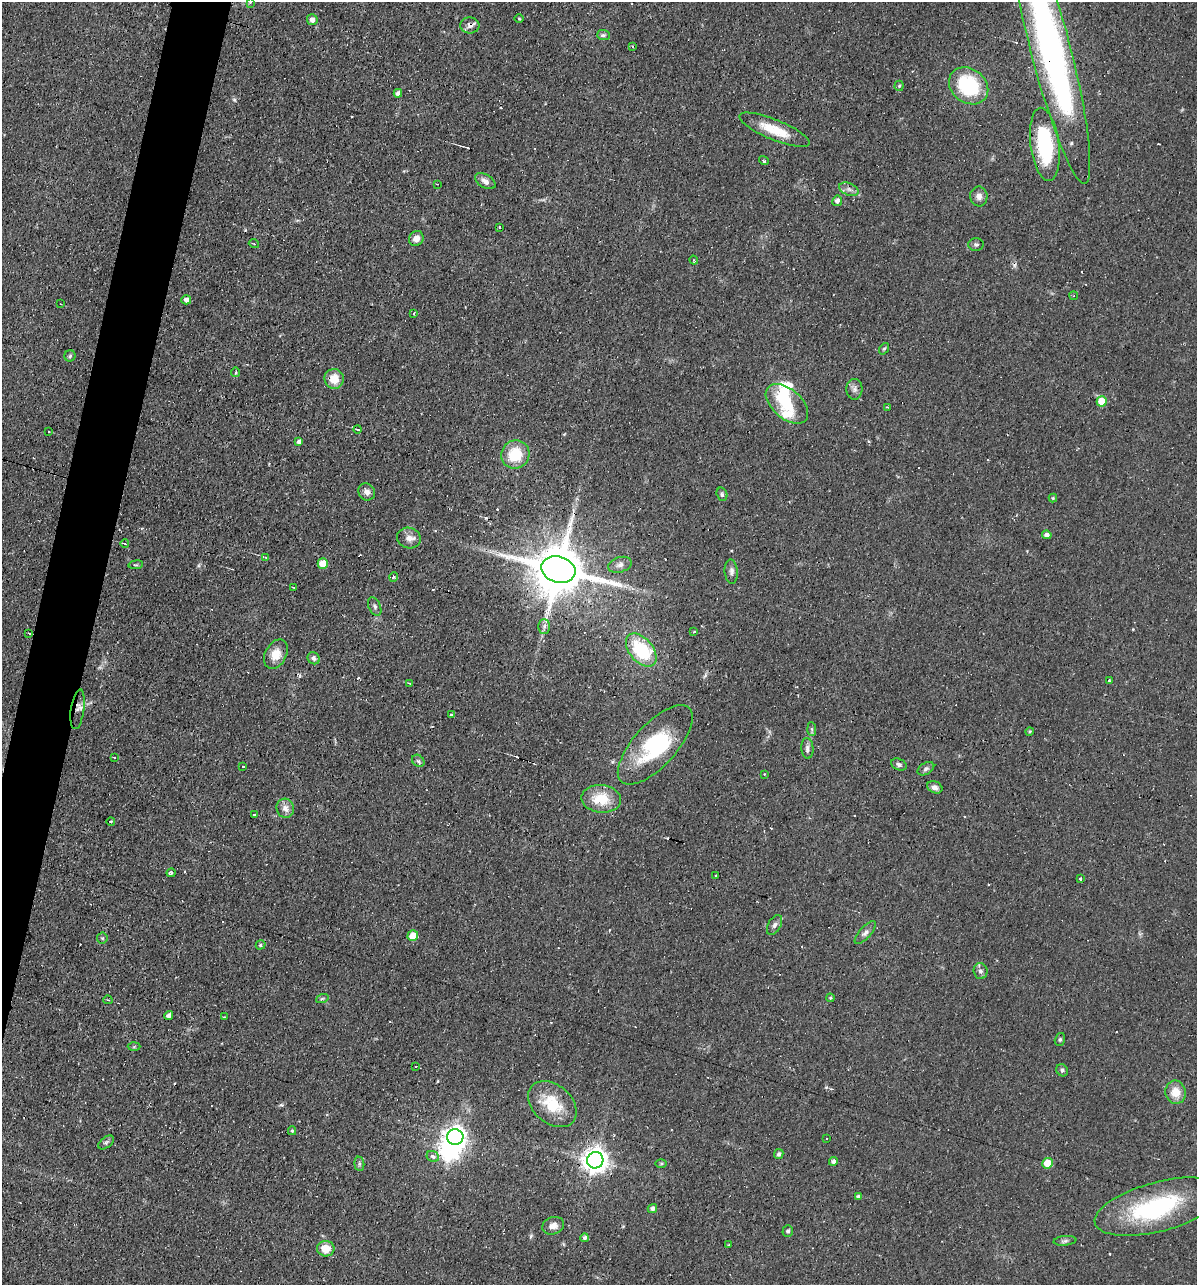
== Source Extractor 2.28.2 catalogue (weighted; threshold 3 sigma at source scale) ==
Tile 7 of 4 x 4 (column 3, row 2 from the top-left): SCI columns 2641-3835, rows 2565-3847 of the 5156 x 5129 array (HDU 1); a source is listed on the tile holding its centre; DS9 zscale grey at full resolution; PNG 1199 x 1287 px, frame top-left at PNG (2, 2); each listed source drawn as its Kron ellipse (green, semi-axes under 4 px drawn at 4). Shown black and unused: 4% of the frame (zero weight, under 2 of 3 exposures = <1% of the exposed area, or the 3 px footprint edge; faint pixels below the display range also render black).
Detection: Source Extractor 2.28.2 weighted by HDU 2 'WHT'; one run over the whole footprint, this tile lists its part. Background 0.066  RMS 0.0053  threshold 0.0236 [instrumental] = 3 sigma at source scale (4.5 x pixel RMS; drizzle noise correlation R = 1.50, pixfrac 1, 0.05/0.05 arcsec/px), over >= 5 px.
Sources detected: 145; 5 inside a brighter object's white glare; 20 cosmic-ray / hot-pixel residue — neither listed nor drawn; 1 inside a brighter listed object's ellipse — not listed separately; the other 119 listed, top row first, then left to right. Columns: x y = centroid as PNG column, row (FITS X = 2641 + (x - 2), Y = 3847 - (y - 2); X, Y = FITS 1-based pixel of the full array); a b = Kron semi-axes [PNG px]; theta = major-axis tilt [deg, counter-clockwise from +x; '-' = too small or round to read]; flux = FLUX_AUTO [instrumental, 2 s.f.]
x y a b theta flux
250 2 4 4 - 0.9
519 19 4 3 - 0.46
312 20 5 5 - 2.7
470 25 9 8 - 2.6
603 35 6 5 - 1.2
632 46 3 2 - 0.57
1050 47 142 20 -76 250
899 86 5 4 - 0.89
969 86 21 17 -37 37
398 93 4 4 - 1.9
774 130 38 10 -22 14
1045 144 37 14 -83 46
764 161 5 3 - 1.2
485 181 11 6 -32 2.8
437 184 2 2 - 0.29
849 189 10 6 -21 2.2
979 196 10 8 -84 3
837 201 5 5 - 2.4
499 227 4 3 - 0.51
416 239 8 7 - 3.7
254 244 5 3 - 0.51
976 244 7 6 - 1.3
694 260 4 3 - 0.67
1074 296 4 3 - 0.54
186 300 5 4 - 2.8
61 304 2 2 - 0.31
414 314 3 2 - 0.99
884 349 6 4 52 0.79
70 356 6 5 - 1
235 372 4 2 - 0.6
334 379 10 9 - 8.2
854 389 10 8 85 2.2
1102 401 5 5 - 12
787 404 25 14 -41 20
887 407 3 2 - 0.86
358 429 4 2 - 0.55
49 431 2 2 - 0.38
299 442 4 4 - 2
515 454 14 14 - 18
367 492 9 8 - 2.6
722 494 7 5 -73 1.1
1053 498 4 4 - 0.65
1047 535 5 4 - 2.2
409 538 12 10 -21 3.8
125 544 4 2 - 0.47
266 557 3 2 - 0.48
323 564 5 5 - 12
136 565 7 3 8 0.65
620 565 12 7 17 2.7
558 569 17 13 -16 3600
731 572 12 6 -85 2.1
393 577 5 3 - 0.76
293 587 3 2 - 0.47
375 606 10 6 -66 1.4
544 626 7 6 - 1.8
694 632 3 2 - 0.62
29 633 4 2 - 0.69
641 650 19 11 -49 33
276 654 16 10 62 7.5
314 658 6 5 - 1.8
1109 680 3 3 - 0.57
410 683 4 3 - 0.58
78 709 20 6 82 3.6
451 715 3 3 - 7.4
812 729 7 4 -88 0.96
1029 731 4 4 - 0.69
655 745 50 21 47 44
807 748 10 6 -85 2
114 757 3 2 - 0.4
418 761 7 5 -45 1.2
899 765 8 5 -22 1.5
243 766 3 3 - 1.6
926 769 9 5 31 1.5
764 774 2 2 - 0.42
935 787 8 5 -25 2.4
601 799 20 14 -5 16
285 808 10 8 -77 3.5
254 814 3 3 - 1.4
111 821 4 2 - 0.53
171 873 4 4 - 1.3
716 876 3 3 - 2.6
1081 879 3 3 - 1.5
774 925 11 6 62 1.9
865 933 14 5 48 2.3
413 936 5 5 - 8.1
102 938 5 5 - 0.75
261 945 5 4 - 0.97
980 971 8 7 - 1.9
830 998 4 3 - 0.64
322 999 6 4 19 0.82
108 1000 4 3 - 0.52
169 1015 4 4 - 2.1
224 1017 3 2 - 0.37
1060 1039 7 5 74 0.98
134 1047 6 4 2 0.69
415 1067 3 3 - 3.6
1062 1070 6 5 - 1.4
1176 1092 11 10 - 7.6
552 1104 27 19 -40 19
292 1131 4 4 - 0.7
455 1137 8 8 - 350
827 1138 3 2 - 0.44
106 1142 9 5 37 1.2
779 1154 5 4 - 1.4
433 1156 6 5 - 2.2
595 1160 8 8 - 550
833 1161 4 4 - 1.7
1047 1163 5 5 - 13
359 1164 7 5 -84 1
661 1164 6 4 0 0.67
858 1197 4 3 - 1.4
1159 1207 66 24 15 64
652 1208 5 4 - 1.9
553 1226 11 8 20 3.4
788 1231 6 5 - 1.3
585 1238 4 4 - 1.7
1065 1241 11 5 6 1.4
729 1245 4 3 - 0.38
326 1249 9 8 - 9
Overlapping masked pixels (flux is a lower limit): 7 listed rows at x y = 470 25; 1050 47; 558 569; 276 654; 78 709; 655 745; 595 1160
Isophote crosses this tile's border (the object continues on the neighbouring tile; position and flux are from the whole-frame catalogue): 2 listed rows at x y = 250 2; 1050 47